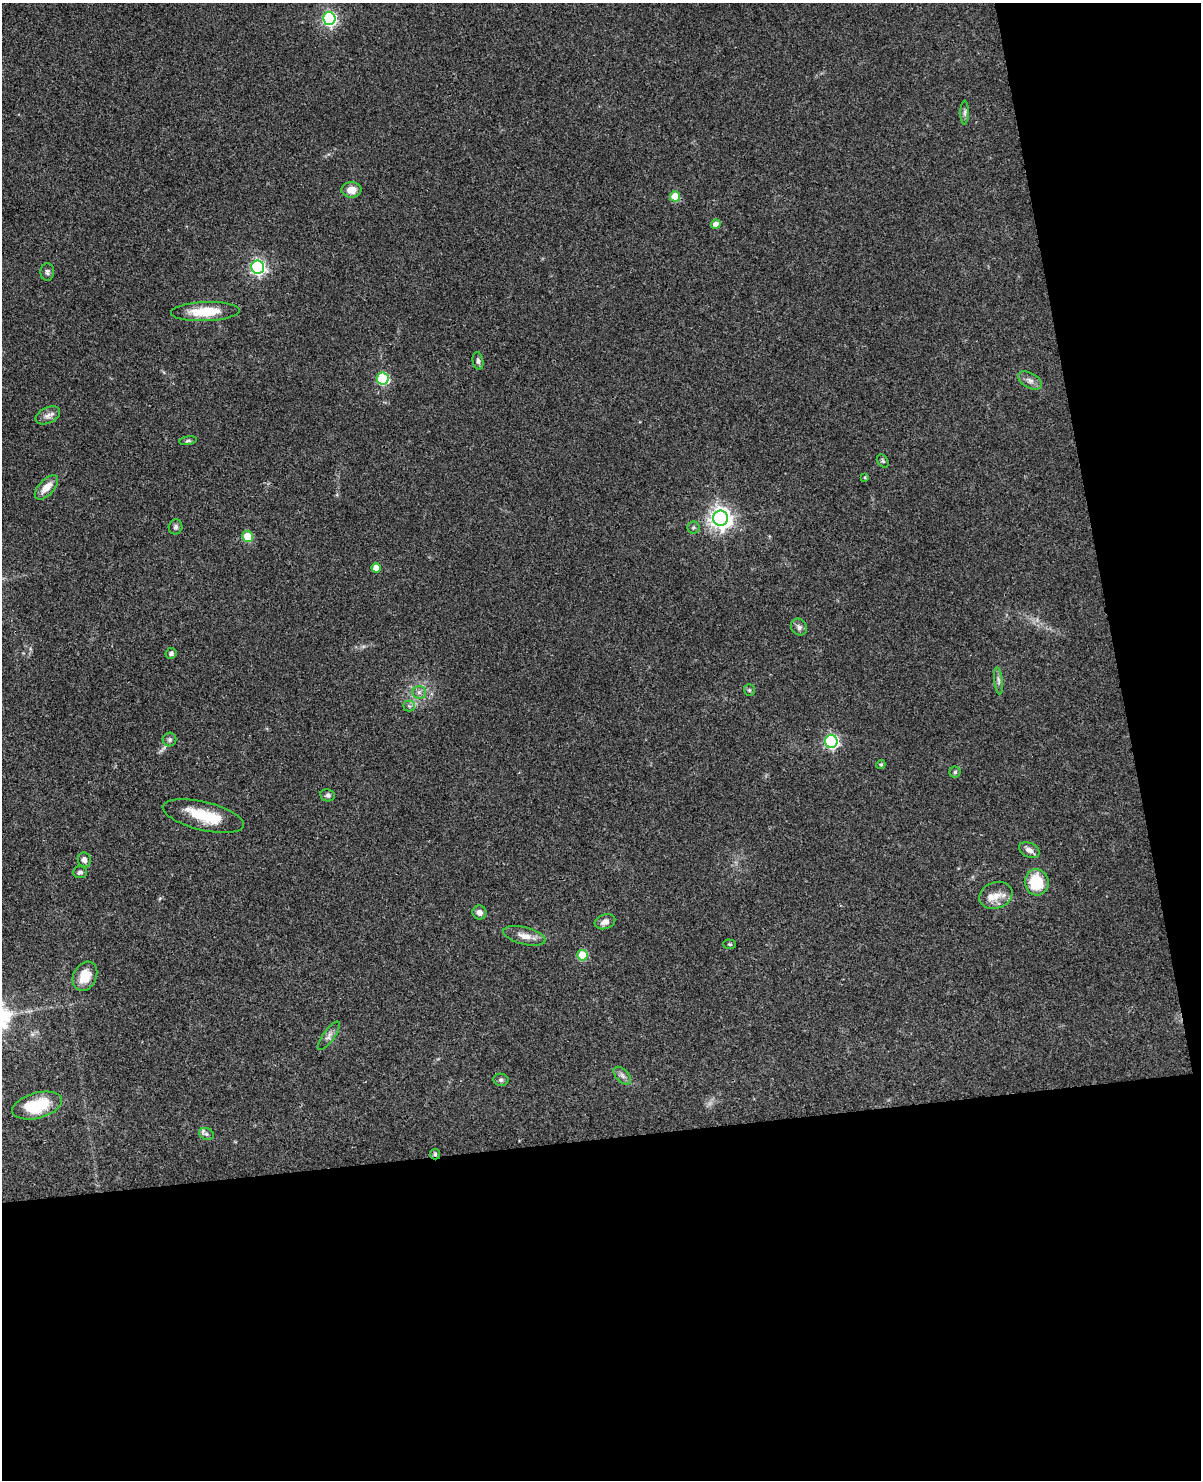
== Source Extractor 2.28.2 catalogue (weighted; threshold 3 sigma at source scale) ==
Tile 12 of 4 x 3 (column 4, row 3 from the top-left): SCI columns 3646-4844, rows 259-1736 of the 4892 x 4840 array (HDU 1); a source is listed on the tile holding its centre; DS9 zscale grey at full resolution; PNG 1203 x 1482 px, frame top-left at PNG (2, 3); each listed source drawn as its Kron ellipse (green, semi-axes under 4 px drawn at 4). Shown black and unused: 30% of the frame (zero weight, under 3 of 4 exposures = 5% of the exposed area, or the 3 px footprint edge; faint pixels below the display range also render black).
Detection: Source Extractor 2.28.2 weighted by HDU 2 'WHT'; one run over the whole footprint, this tile lists its part. Background 0.0858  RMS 0.0058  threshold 0.0261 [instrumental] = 3 sigma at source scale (4.5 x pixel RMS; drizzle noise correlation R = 1.50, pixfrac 1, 0.05/0.05 arcsec/px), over >= 5 px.
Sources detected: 52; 1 inside a brighter object's white glare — neither listed nor drawn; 1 inside a brighter listed object's ellipse — not listed separately; the other 50 listed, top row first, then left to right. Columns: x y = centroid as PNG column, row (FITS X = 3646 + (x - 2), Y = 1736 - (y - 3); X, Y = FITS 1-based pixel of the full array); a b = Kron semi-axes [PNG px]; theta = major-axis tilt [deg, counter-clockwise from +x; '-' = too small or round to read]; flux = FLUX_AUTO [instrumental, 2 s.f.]
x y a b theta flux
329 18 6 6 - 120
965 112 12 4 90 1.5
351 190 10 7 -3 6.2
675 196 5 5 - 16
716 224 5 4 - 3.9
258 267 6 6 - 140
47 272 9 7 -89 1.6
205 312 34 9 2 16
478 361 9 5 -80 1.6
383 378 6 6 - 57
1030 380 13 7 -30 3.1
48 415 13 8 25 3
188 441 9 4 10 1.1
883 461 7 5 -59 0.92
865 477 4 4 - 0.59
46 487 15 7 47 6.9
720 518 7 7 - 410
176 527 7 7 - 1.5
693 528 6 6 - 1.2
248 537 5 5 - 14
376 568 5 4 - 6.1
799 627 9 7 -49 2.3
171 653 5 5 - 1.8
998 681 13 4 -84 2.1
749 690 6 5 - 0.97
419 692 7 6 - 1.9
409 706 5 5 - 1.1
169 740 7 7 - 1.6
831 741 6 6 - 110
881 764 5 4 - 0.9
955 772 5 5 - 0.96
328 795 7 6 - 1.7
203 816 41 14 -13 22
1029 850 11 7 -26 3.6
84 860 7 6 - 2.6
80 872 7 6 - 1.4
1037 882 13 12 - 22
996 895 17 13 20 7.2
479 912 7 7 - 2.8
605 922 10 7 18 3.6
524 936 21 8 -14 5.9
729 944 6 4 -2 0.86
582 955 5 5 - 24
85 976 15 11 64 11
329 1036 17 5 54 2.6
622 1076 11 6 -46 2.2
501 1080 7 6 - 1.6
37 1106 25 12 15 26
206 1134 7 6 - 1.5
435 1154 5 5 - 1.1
Overlapping masked pixels (flux is a lower limit): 1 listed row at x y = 435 1154